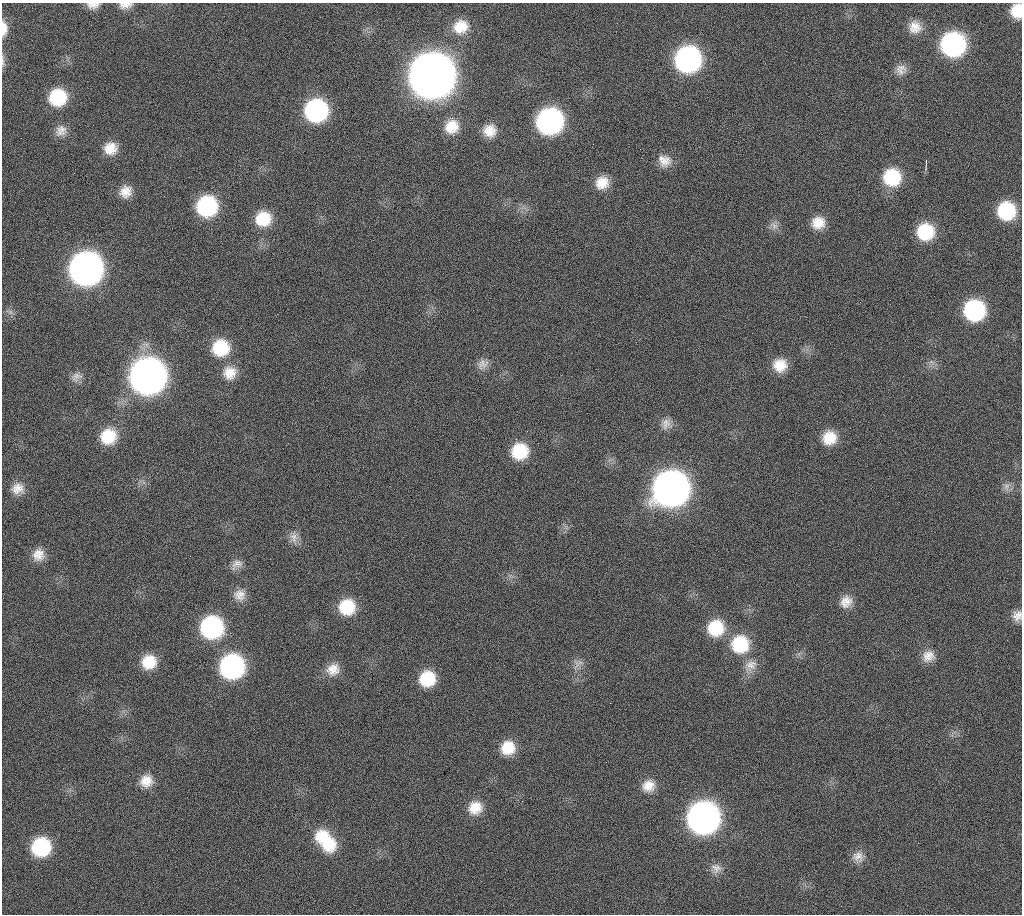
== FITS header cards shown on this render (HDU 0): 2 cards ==
NAXIS1  =                 1020 / length of data axis 1
NAXIS2  =                 912  / length of data axis 2

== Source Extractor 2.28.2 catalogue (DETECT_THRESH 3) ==
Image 1020 x 912 px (HDU 0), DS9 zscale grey, 1 PNG px = 1 image px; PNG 1024 x 916 px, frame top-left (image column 1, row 912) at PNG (2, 3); no overlay
Background 267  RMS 17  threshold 50.8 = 3 sigma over >= 5 px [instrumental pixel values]
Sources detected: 73; all 73 listed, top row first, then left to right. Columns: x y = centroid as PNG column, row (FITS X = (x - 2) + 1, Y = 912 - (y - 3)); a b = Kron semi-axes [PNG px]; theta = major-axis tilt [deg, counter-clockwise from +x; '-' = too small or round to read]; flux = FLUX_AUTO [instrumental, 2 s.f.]
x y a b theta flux
93 5 15 8 2 7.9e+03
125 5 16 7 4 8.1e+03
1017 11 13 11 89 2.5e+04
91 25 3 2 - 8.7e+02
461 27 18 16 23 2.6e+04
915 27 17 16 - 1.7e+04
4 28 17 7 -90 1.3e+04
953 44 17 17 - 2.5e+05
688 59 17 17 - 3.6e+05
3 61 17 4 -87 3.8e+03
900 71 16 11 -27 9.7e+03
432 76 20 20 - 4.7e+06
58 97 17 16 - 5.9e+04
316 111 17 17 - 2.0e+05
549 121 18 17 - 3.5e+05
452 126 17 15 46 2.4e+04
61 131 16 13 28 1.1e+04
489 131 14 14 - 1.7e+04
110 148 15 14 - 1.9e+04
664 161 17 14 -35 1.5e+04
926 161 4 3 - 1.6e+03
892 177 18 17 - 5.9e+04
602 183 17 15 40 2.0e+04
126 192 16 14 48 1.5e+04
207 206 17 17 - 1.3e+05
1006 211 16 16 - 7.7e+04
263 219 17 16 - 3.8e+04
818 223 16 15 - 2.0e+04
774 226 13 9 -38 7.4e+03
925 232 16 16 - 5.6e+04
86 269 19 18 - 1.1e+06
974 310 17 16 - 1.4e+05
10 312 7 5 -90 3.1e+03
221 348 18 17 - 5.1e+04
483 364 16 12 41 9.7e+03
780 365 16 15 - 2.3e+04
230 373 18 17 - 2.1e+04
147 376 19 19 - 1.6e+06
76 377 15 11 34 8.8e+03
666 424 15 13 74 1.1e+04
108 436 17 16 - 4.0e+04
829 438 16 15 - 2.5e+04
520 451 17 16 - 4.9e+04
1006 486 10 6 67 5.1e+03
17 488 17 15 5 1.6e+04
671 489 20 19 - 1.5e+06
294 537 16 10 -75 9.6e+03
38 555 14 14 - 1.4e+04
237 564 16 10 36 8.7e+03
239 595 15 15 - 1.3e+04
846 602 16 14 57 1.4e+04
347 607 16 16 - 4.3e+04
1017 616 14 12 70 1.0e+04
212 627 17 17 - 1.8e+05
716 628 19 18 - 4.6e+04
740 644 20 19 - 5.9e+04
928 656 16 14 25 1.4e+04
149 662 16 15 - 3.0e+04
578 664 17 9 32 8.0e+03
751 665 19 15 33 1.5e+04
232 666 17 17 - 2.6e+05
333 669 17 15 33 1.6e+04
427 679 16 16 - 4.3e+04
508 748 16 15 - 2.7e+04
146 781 16 15 - 1.7e+04
648 786 16 15 - 1.7e+04
475 808 17 15 30 2.1e+04
703 818 18 18 - 9.0e+05
322 836 20 17 28 3.3e+04
328 844 20 20 - 3.9e+04
41 847 17 16 - 8.8e+04
858 856 15 14 - 1.1e+04
716 868 15 12 -26 9.4e+03
At the frame edge (FLAGS 8, measured only in part): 6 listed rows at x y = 93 5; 125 5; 1017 11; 4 28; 3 61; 1017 616